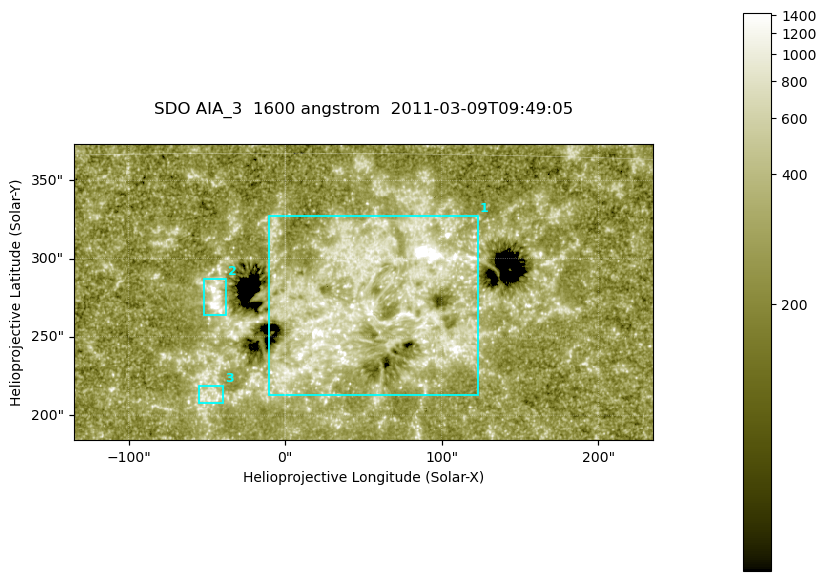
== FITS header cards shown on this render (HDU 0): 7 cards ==
TELESCOP= 'SDO     '           /
INSTRUME= 'AIA_3   '           /
WAVELNTH=                 1600 /
WAVEUNIT= 'angstrom'           /
DATE-OBS= '2011-03-09T09:49:05.125' /
CTYPE1  = 'HPLN-TAN'           /
CTYPE2  = 'HPLT-TAN'           /

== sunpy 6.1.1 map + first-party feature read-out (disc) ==
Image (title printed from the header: SDO AIA_3  1600 angstrom  2011-03-09T09:49:05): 607 x 311 px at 0.609 arcsec/px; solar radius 966 arcsec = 1586 px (partial field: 2.4% of the solar disc is inside the frame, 100% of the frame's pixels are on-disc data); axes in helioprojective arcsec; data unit not stated in the header (colour bar unlabelled)
Pointing: header CRPIX1/2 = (2052.59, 2044.23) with CRVAL1/2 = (0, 0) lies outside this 607 x 311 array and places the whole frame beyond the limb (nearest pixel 1.42 R_sun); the SolarSoft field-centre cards XCEN/YCEN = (49.81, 278.7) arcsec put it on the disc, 1813 arcsec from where CRPIX/CRVAL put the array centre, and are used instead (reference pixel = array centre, CRVAL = XCEN/YCEN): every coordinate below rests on XCEN/YCEN
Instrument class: DISC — disc imager (sunpy class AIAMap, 1600 A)
Bright regions (active regions / flare kernels): reference = the on-disc median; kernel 5 px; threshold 5 sigma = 415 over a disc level ~259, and >= 1.15x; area >= 188 px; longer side >= 4 px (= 2.4 arcsec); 3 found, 3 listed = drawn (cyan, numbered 1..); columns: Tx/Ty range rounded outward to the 2 arcsec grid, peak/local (2 s.f.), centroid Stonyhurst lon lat
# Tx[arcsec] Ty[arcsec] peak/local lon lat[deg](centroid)
1 -10..124 212..328 26 +3 +9
2 -52..-36 264..288 9.5 -3 +9
3 -56..-38 206..220 3.7 -3 +5